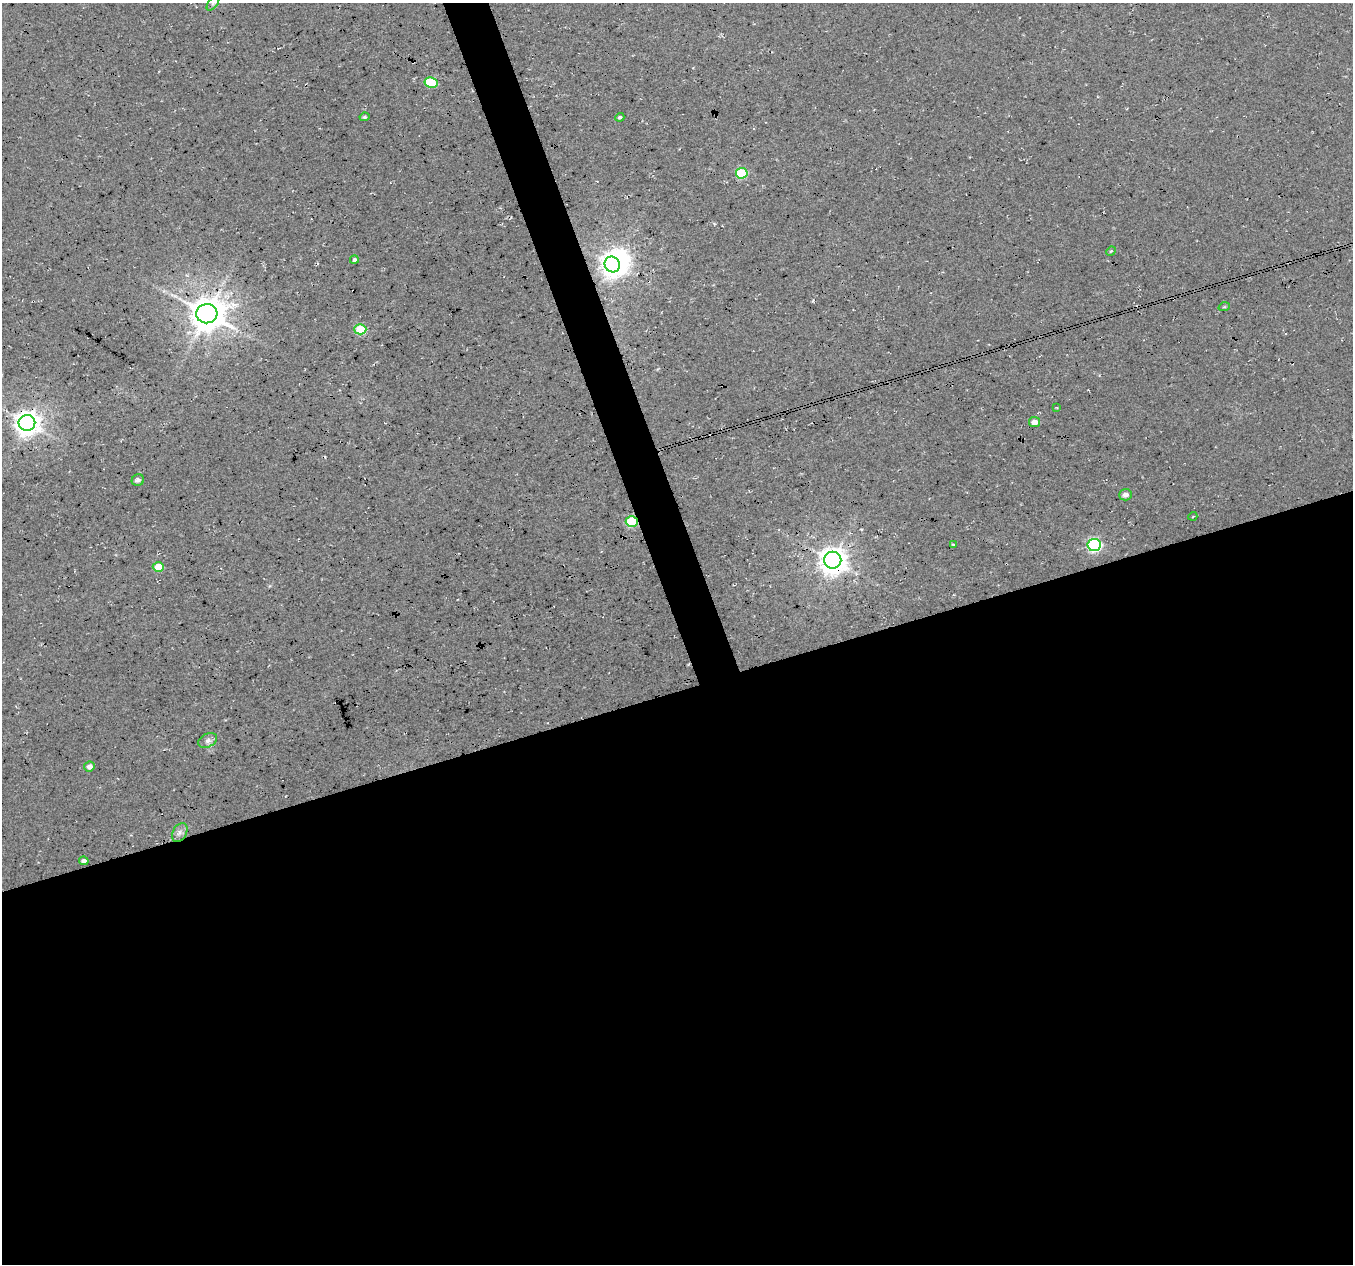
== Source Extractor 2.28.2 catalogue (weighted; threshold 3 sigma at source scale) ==
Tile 15 of 4 x 4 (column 3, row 4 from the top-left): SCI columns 2706-4056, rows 119-1380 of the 5408 x 5234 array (HDU 1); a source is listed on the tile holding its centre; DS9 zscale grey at full resolution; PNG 1355 x 1266 px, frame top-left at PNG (2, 3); each listed source drawn as its Kron ellipse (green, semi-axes under 4 px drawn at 4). Shown black and unused: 47% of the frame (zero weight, under 3 of 4 exposures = <1% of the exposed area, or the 3 px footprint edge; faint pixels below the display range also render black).
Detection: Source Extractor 2.28.2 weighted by HDU 2 'WHT'; one run over the whole footprint, this tile lists its part. Background 0.0276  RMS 0.0063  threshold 0.0285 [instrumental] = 3 sigma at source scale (4.5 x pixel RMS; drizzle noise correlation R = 1.50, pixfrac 1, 0.0396/0.0396 arcsec/px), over >= 5 px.
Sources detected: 28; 1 inside a brighter object's white glare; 1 cosmic-ray / hot-pixel residue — neither listed nor drawn; the other 26 listed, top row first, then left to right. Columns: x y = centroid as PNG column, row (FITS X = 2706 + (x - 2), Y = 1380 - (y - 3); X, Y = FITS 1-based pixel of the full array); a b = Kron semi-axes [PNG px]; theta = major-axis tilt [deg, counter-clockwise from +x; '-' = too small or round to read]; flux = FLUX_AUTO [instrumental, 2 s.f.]
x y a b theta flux
213 3 9 4 54 1.7
431 82 7 5 -11 24
364 117 5 4 - 1.1
620 117 4 4 - 1.2
742 173 6 5 - 38
1111 251 5 4 - 0.57
354 260 4 4 - 1.6
612 264 8 7 - 550
1224 307 6 3 17 0.63
207 314 10 9 - 1500
360 329 6 5 - 20
1057 407 3 2 - 0.53
1035 422 5 5 - 4.7
27 423 8 8 - 650
138 480 6 5 - 1.9
1125 495 6 6 - 3
1193 516 4 3 - 0.57
632 521 6 5 - 48
953 545 3 3 - 0.95
1094 545 7 6 - 100
833 560 8 8 - 770
158 567 5 5 - 13
208 740 10 6 29 2.5
89 766 5 5 - 3.8
180 832 10 7 60 2.7
84 861 5 3 - 2.4
Overlapping masked pixels (flux is a lower limit): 4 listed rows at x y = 207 314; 27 423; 632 521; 833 560
Isophote crosses this tile's border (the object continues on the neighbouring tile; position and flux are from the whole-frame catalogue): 1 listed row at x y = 213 3